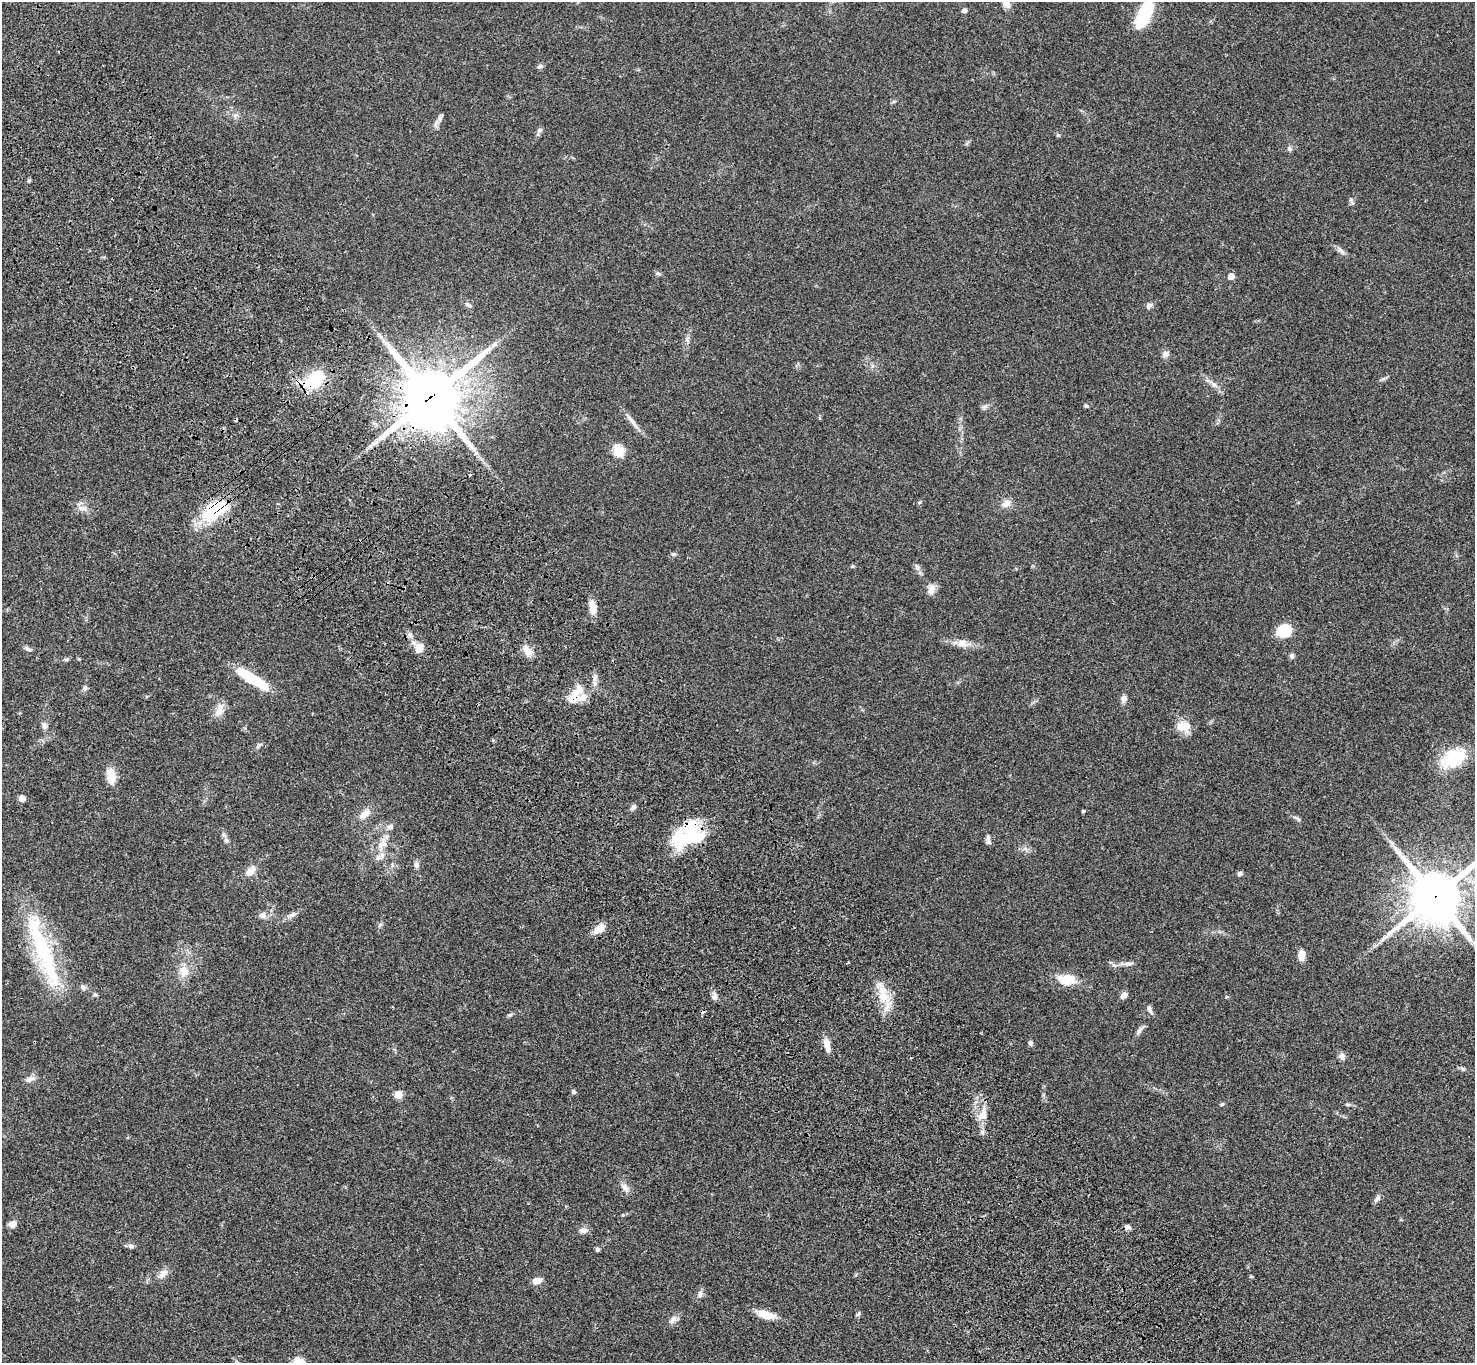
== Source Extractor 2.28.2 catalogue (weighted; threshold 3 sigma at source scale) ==
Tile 11 of 4 x 4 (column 3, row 3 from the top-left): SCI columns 3051-4523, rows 1745-3105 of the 6099 x 6072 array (HDU 1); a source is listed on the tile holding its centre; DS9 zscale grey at full resolution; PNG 1477 x 1365 px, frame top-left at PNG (2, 2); no overlay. Shown black and unused: <1% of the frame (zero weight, under 3 of 4 exposures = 6% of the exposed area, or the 3 px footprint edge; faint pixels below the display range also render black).
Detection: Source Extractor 2.28.2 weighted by HDU 2 'WHT'; one run over the whole footprint, this tile lists its part. Background 0.0459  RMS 0.0051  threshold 0.0231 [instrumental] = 3 sigma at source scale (4.5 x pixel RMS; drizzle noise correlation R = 1.50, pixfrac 1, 0.05/0.05 arcsec/px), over >= 5 px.
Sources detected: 127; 2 inside a brighter object's white glare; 4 cosmic-ray / hot-pixel residue — not listed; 7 inside a brighter listed object's ellipse — not listed separately; the other 114 listed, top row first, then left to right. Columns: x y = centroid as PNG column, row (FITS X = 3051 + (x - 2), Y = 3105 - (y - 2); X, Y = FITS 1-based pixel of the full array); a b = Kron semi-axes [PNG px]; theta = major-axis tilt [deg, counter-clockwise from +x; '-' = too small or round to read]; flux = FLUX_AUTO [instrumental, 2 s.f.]
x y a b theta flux
1006 3 16 10 -71 4.5
964 10 5 5 - 1.6
1144 14 27 11 65 31
540 66 8 6 21 1.2
894 101 6 4 19 0.64
236 115 8 5 15 1.3
436 124 15 5 70 2.2
540 130 8 6 32 1.3
1289 149 6 6 - 1.2
29 180 6 4 73 0.65
1351 201 13 5 -70 1.3
1341 250 13 6 -45 1.9
658 274 7 6 - 0.98
1231 276 5 5 - 6.5
469 305 11 5 -23 1.4
1149 305 9 6 18 1.6
687 340 8 6 80 1.4
494 344 10 6 45 2.2
1166 354 9 8 - 2
315 380 25 15 37 25
1213 384 12 7 -42 2.8
431 397 20 19 - 3200
985 406 10 6 36 1.4
1086 406 5 4 - 1.1
632 421 29 6 -51 3.9
618 451 6 6 - 38
470 475 4 3 - 2.5
1006 503 16 9 26 3.6
82 508 14 7 0 3.1
215 510 26 14 33 35
674 554 7 5 1 0.93
852 566 5 4 - 0.78
917 567 9 6 -63 1.6
931 589 13 8 85 3.8
593 607 18 9 -80 5.3
1284 631 9 7 20 32
410 635 6 6 - 1.5
963 643 19 10 -9 5
419 648 12 10 -77 5
27 649 9 5 -28 1.4
527 651 17 9 -46 4.5
1292 656 7 6 - 1.4
66 659 8 4 7 0.9
252 679 38 9 -33 23
85 688 7 6 - 1.4
575 693 27 10 45 8.4
1124 699 9 7 81 2.3
220 710 20 10 71 4.8
44 725 12 7 -76 2
1183 726 19 14 -16 6.5
258 746 8 4 53 0.96
1454 758 18 12 30 35
111 776 19 10 -79 7.1
22 798 6 6 - 3.3
633 807 8 6 47 1.6
1083 811 3 3 - 0.85
365 814 19 9 43 4.7
1298 819 12 4 -35 1.2
224 835 10 7 -54 1.8
988 837 11 6 -86 1.8
680 840 29 21 74 22
382 844 26 11 66 7.8
1025 849 8 5 -46 1.3
392 865 6 4 -72 0.77
417 865 9 6 -90 1.7
250 872 17 9 48 4.1
1240 874 6 5 - 1.4
1435 896 18 16 47 2500
263 915 9 8 - 2.3
292 915 11 5 18 1.8
380 925 7 4 37 0.82
599 929 18 8 38 4.9
43 950 107 18 -70 55
1301 955 10 7 88 5.3
848 963 3 2 - 0.67
1130 963 11 5 8 1.6
1114 965 9 3 -31 0.99
184 971 14 12 -73 5.9
1067 980 24 13 -7 9.8
83 987 9 6 -46 1.4
883 994 38 13 -65 12
95 995 6 5 - 0.91
1124 995 7 6 - 2.6
714 996 11 7 89 2.1
1150 1010 14 5 -64 1.7
510 1015 7 5 20 0.87
1139 1031 16 5 55 1.9
1031 1043 6 5 - 1.3
827 1045 17 7 -78 4.5
1342 1056 9 7 -70 2.3
1462 1069 7 5 -22 0.97
30 1079 14 7 18 2.3
573 1092 5 5 - 1.1
398 1094 5 5 - 13
1222 1104 5 5 - 0.71
1348 1104 8 4 -6 0.88
983 1114 19 10 65 5.8
982 1132 7 5 -48 1.3
625 1187 14 8 -62 3
1377 1198 12 6 54 1.6
623 1215 4 4 - 0.5
12 1224 7 6 - 3.4
1127 1227 7 6 - 1.7
583 1230 13 7 -2 2.3
131 1246 8 6 -15 1.4
598 1249 5 4 - 1.1
163 1274 16 9 42 3.4
1251 1276 4 4 - 0.57
537 1281 10 6 15 4.1
700 1294 12 7 73 2.1
858 1314 7 5 30 0.91
766 1315 19 8 -17 9.2
673 1320 16 8 37 2.6
237 1362 8 4 -46 1.2
Overlapping masked pixels (flux is a lower limit): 5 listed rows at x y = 315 380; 431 397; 215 510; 680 840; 1435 896
Isophote crosses this tile's border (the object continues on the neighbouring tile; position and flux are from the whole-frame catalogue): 4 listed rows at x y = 1006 3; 1144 14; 1435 896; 237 1362
Unlisted compact peaks at least as high as the median listed source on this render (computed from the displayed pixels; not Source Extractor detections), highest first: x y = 920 502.